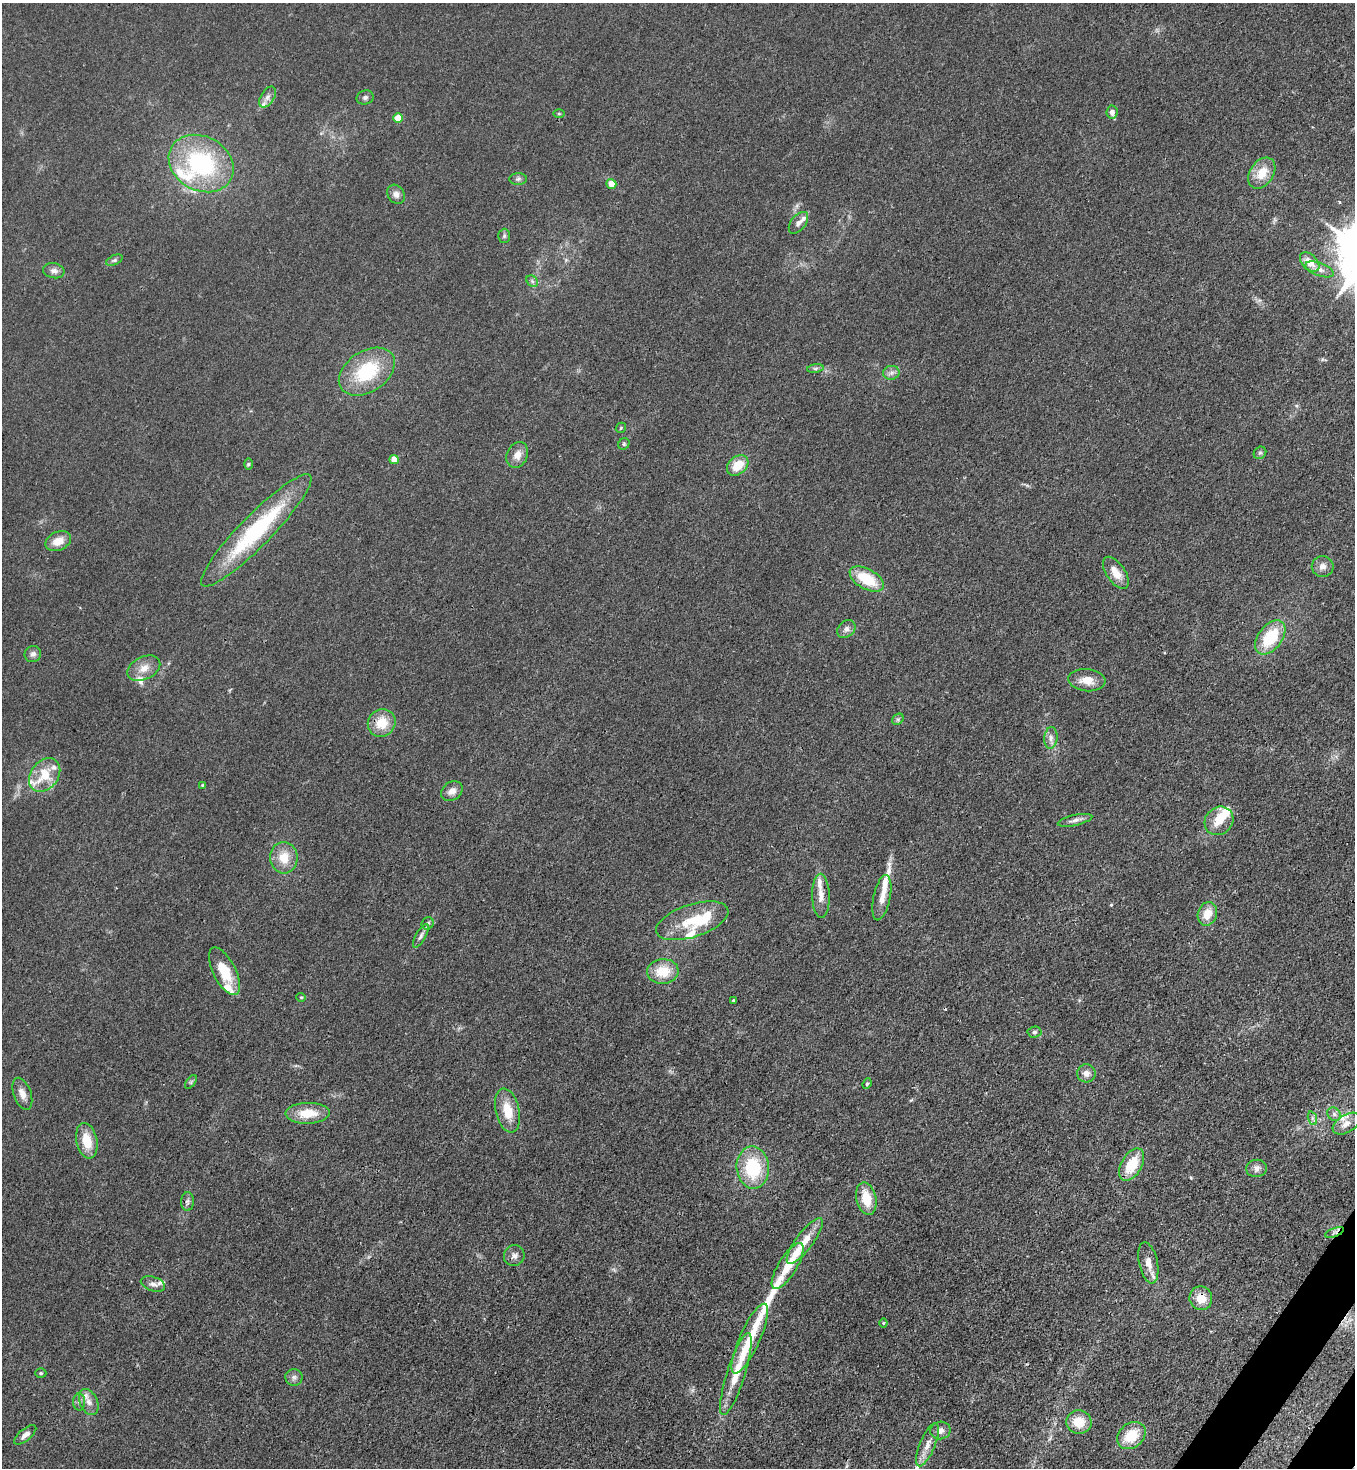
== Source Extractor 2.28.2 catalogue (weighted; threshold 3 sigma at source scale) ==
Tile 6 of 4 x 4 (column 2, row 2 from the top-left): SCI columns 1725-3077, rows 2994-4459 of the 6008 x 5986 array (HDU 1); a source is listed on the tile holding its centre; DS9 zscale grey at full resolution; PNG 1357 x 1470 px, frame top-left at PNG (2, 3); each listed source drawn as its Kron ellipse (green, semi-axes under 4 px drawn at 4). Shown black and unused: <1% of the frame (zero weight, under 3 of 4 exposures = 7% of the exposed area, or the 3 px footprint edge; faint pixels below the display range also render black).
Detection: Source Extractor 2.28.2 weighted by HDU 2 'WHT'; one run over the whole footprint, this tile lists its part. Background 0.0188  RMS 0.0028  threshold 0.0125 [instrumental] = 3 sigma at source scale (4.5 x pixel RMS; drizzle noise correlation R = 1.50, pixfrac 1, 0.05/0.05 arcsec/px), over >= 5 px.
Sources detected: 109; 2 inside a brighter object's white glare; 2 long thin detections or spike segments (spike, bleed or trail) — neither listed nor drawn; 14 inside a brighter listed object's ellipse — not listed separately; the other 91 listed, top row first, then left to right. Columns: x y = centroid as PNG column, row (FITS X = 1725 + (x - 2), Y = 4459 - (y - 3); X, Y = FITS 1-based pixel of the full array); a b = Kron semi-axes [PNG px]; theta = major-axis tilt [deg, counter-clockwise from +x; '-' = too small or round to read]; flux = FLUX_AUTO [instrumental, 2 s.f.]
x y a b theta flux
267 97 11 6 58 1.3
365 97 8 7 - 0.82
1112 112 6 5 - 1.5
559 114 5 3 - 0.29
398 118 5 4 - 7.6
201 164 34 27 -28 32
1262 173 17 11 56 5.3
518 179 8 6 2 0.71
611 184 5 4 - 4
396 194 10 8 -54 1.4
798 223 12 7 51 1.3
504 236 7 6 - 0.56
114 260 9 5 24 0.6
1310 262 11 7 -45 3.7
1320 269 15 6 -20 1.7
54 271 11 7 -11 1.3
532 281 6 5 - 0.61
815 368 8 4 8 0.59
367 372 31 20 34 17
891 373 8 7 - 1.1
621 428 6 4 47 0.33
624 444 6 5 - 0.42
1260 453 7 5 42 0.54
517 455 13 10 65 2.5
394 459 4 4 - 5.1
248 464 6 4 89 0.39
738 465 12 8 40 5.6
256 530 77 16 45 31
58 541 13 9 24 3.6
1323 566 11 10 - 1.9
1116 573 18 9 -55 3.8
867 579 19 10 -29 10
846 629 10 7 42 1.2
1270 637 19 12 53 12
33 654 8 8 - 1.1
144 668 17 11 26 3.2
1087 680 18 11 -5 3.8
898 719 6 5 - 0.54
382 723 14 13 - 6.2
1051 738 11 6 85 1.3
45 775 18 13 52 7.6
203 785 3 3 - 0.27
452 791 11 9 34 2
1075 820 18 5 12 1.4
1219 821 15 13 42 4.3
284 858 16 14 -85 5.3
821 896 22 8 -88 2.8
882 898 23 8 78 3
1207 914 12 9 72 4.1
692 921 37 16 18 10
428 923 6 5 - 0.67
421 936 13 5 60 1
224 971 26 11 -63 8
663 971 16 12 4 6.7
301 997 4 4 - 0.29
733 1000 4 3 - 0.28
1034 1032 7 5 3 0.62
1086 1073 9 9 - 1.7
191 1082 8 4 54 0.49
867 1084 5 4 - 0.38
22 1094 17 8 -70 2.3
508 1111 22 12 -78 6
308 1113 22 10 1 6.2
1334 1114 7 6 - 0.87
1312 1118 7 4 -72 0.7
1346 1124 15 9 31 2.3
87 1141 18 10 -78 6.1
1132 1164 18 10 60 8.8
753 1168 21 16 -87 15
1256 1168 10 8 7 1.5
866 1199 16 10 -78 6.2
187 1201 9 6 87 0.86
1334 1232 10 3 20 0.6
805 1241 28 8 53 5.3
514 1256 10 10 - 1.5
1148 1263 21 9 -78 3.2
788 1266 26 9 58 5.5
153 1284 12 7 -17 1.4
1201 1298 12 11 - 4.1
883 1323 4 4 - 0.28
750 1339 38 10 66 8.5
41 1373 5 4 - 0.41
736 1374 43 9 72 8.4
294 1377 8 8 - 1.1
79 1402 8 6 -89 0.78
89 1402 14 8 -65 2.1
1079 1422 13 11 -13 5.4
940 1430 10 9 - 1.5
25 1435 13 6 40 1.5
1131 1436 16 12 39 7.8
927 1445 23 7 68 2.9
Overlapping masked pixels (flux is a lower limit): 2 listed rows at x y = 1334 1232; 1201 1298